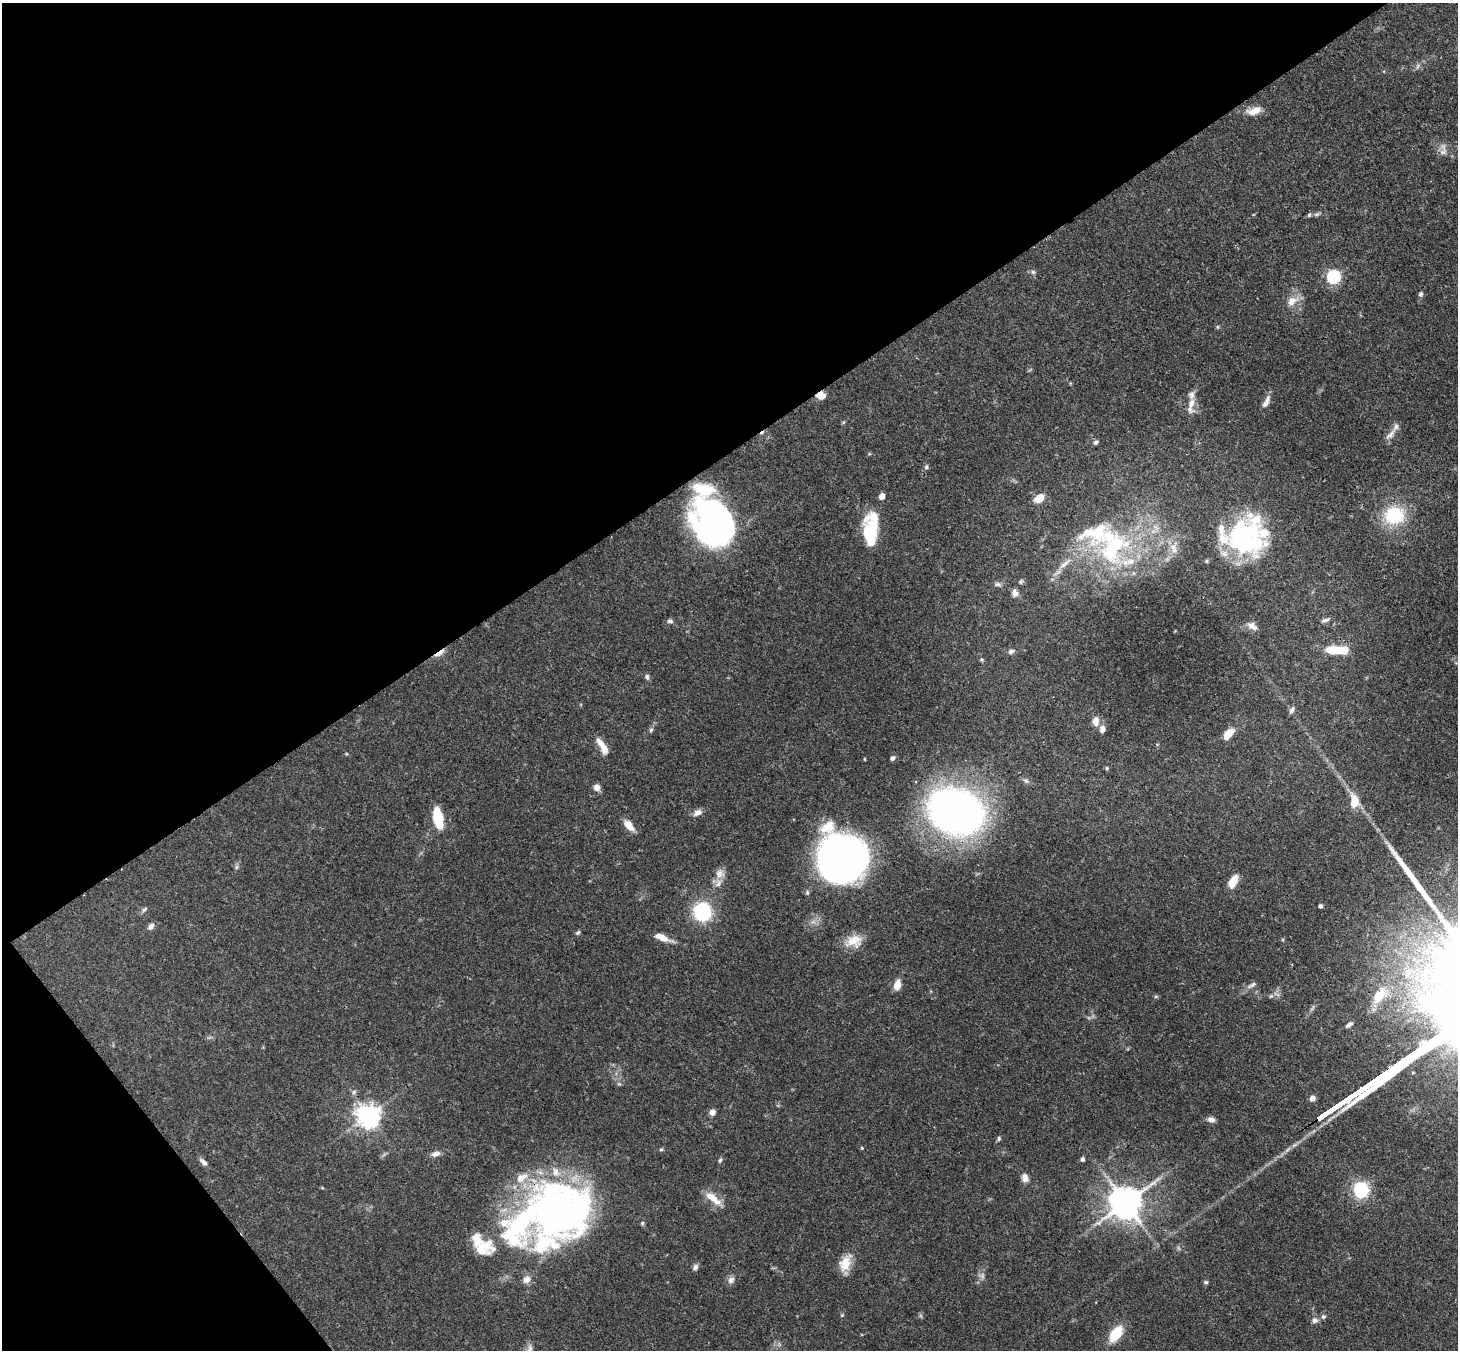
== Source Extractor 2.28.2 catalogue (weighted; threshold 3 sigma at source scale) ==
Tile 5 of 4 x 4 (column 1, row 2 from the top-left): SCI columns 89-1544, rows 3067-4414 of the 6007 x 5984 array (HDU 1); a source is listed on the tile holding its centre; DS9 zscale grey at full resolution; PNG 1460 x 1352 px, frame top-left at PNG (2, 3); no overlay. Shown black and unused: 37% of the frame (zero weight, under 3 of 4 exposures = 8% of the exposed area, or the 3 px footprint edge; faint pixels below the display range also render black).
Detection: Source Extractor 2.28.2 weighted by HDU 2 'WHT'; one run over the whole footprint, this tile lists its part. Background 0.117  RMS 0.0042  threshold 0.019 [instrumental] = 3 sigma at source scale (4.5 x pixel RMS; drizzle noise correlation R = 1.50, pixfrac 1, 0.05/0.05 arcsec/px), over >= 5 px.
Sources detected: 123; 1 too faint to see at this stretch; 7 inside a brighter object's white glare — not listed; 21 inside a brighter listed object's ellipse — not listed separately; the other 94 listed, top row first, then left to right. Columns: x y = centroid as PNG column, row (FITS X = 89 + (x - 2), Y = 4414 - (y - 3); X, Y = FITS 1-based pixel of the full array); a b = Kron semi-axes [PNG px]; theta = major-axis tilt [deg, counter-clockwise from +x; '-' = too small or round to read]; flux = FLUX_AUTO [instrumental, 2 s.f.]
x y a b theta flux
1254 111 18 8 19 4.8
1443 150 19 8 89 2.8
1317 214 8 5 11 0.97
1033 272 6 6 - 0.86
1334 277 6 6 - 81
1421 294 6 5 - 1.1
1292 301 16 12 44 4.8
1217 327 6 4 72 0.49
819 394 12 7 38 2.8
1266 402 19 7 63 2.7
1191 403 14 7 75 3.2
1390 435 20 8 49 3
1096 442 6 5 - 0.99
869 454 5 3 - 0.46
926 467 6 5 - 0.81
882 496 5 4 - 5.1
1039 498 9 7 37 6.6
711 513 46 25 33 55
1394 515 24 21 4 22
871 530 33 13 86 24
1244 537 44 37 78 50
1112 547 54 42 82 62
1174 549 17 9 -64 4.1
1065 564 23 6 40 4.6
998 584 9 5 -16 1.1
1015 593 9 7 -76 2
1325 620 12 5 22 1.3
670 621 8 6 -8 1.1
1252 626 13 7 -35 2.5
1333 650 13 7 1 12
1011 651 9 5 20 1.2
439 653 17 5 33 3
647 677 8 6 -82 0.99
1292 710 9 6 60 1.4
1095 721 13 8 85 3.1
1102 729 9 7 87 2
651 730 6 5 - 0.78
1228 734 13 7 49 5.3
602 746 24 8 -60 4.8
893 758 7 5 63 0.93
1107 768 5 4 - 0.53
597 787 8 7 - 2.4
1354 801 17 10 -85 6.6
698 812 12 7 30 2.3
956 812 53 39 -23 210
438 818 23 9 -79 14
629 825 15 8 -48 4.8
843 859 40 38 30 260
236 867 7 4 71 0.8
719 874 13 12 - 3.5
1233 881 15 8 62 5.1
1320 906 4 4 - 1.3
144 909 9 5 41 0.93
703 912 15 14 - 36
151 926 9 6 53 1.8
578 933 7 4 47 0.74
662 938 19 7 -22 5.3
854 941 22 15 13 7.1
897 985 9 6 76 5.5
1252 985 13 5 32 1.6
1271 996 6 5 - 0.84
1379 996 24 13 55 8.3
1349 1024 6 3 35 1.3
619 1084 6 4 -18 0.63
1361 1090 15 3 35 1100
354 1092 8 5 28 0.97
1312 1098 5 5 - 3.1
1338 1105 16 3 35 1100
712 1112 6 5 - 2.8
368 1116 8 7 - 350
1211 1120 9 7 -20 1.9
999 1138 6 5 - 0.73
862 1148 4 4 - 0.39
661 1149 5 4 - 0.58
436 1154 11 6 14 2.2
1082 1159 4 4 - 1.3
720 1160 8 4 74 0.81
203 1162 11 5 -44 1.7
1025 1178 10 7 -70 2.8
1361 1190 6 6 - 93
714 1198 27 8 -46 5.6
1125 1203 10 9 - 930
556 1214 73 64 -8 200
642 1223 6 5 - 0.68
481 1249 23 14 -33 6.8
845 1263 21 12 66 7.4
695 1267 8 6 75 1.3
527 1279 12 9 39 2.6
731 1280 11 8 47 1.9
1206 1282 6 4 12 0.75
842 1315 5 4 - 0.42
1323 1317 7 6 - 1
1315 1320 8 8 - 1.7
1116 1334 15 9 54 15
Overlapping masked pixels (flux is a lower limit): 5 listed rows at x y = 819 394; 439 653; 843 859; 1125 1203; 556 1214